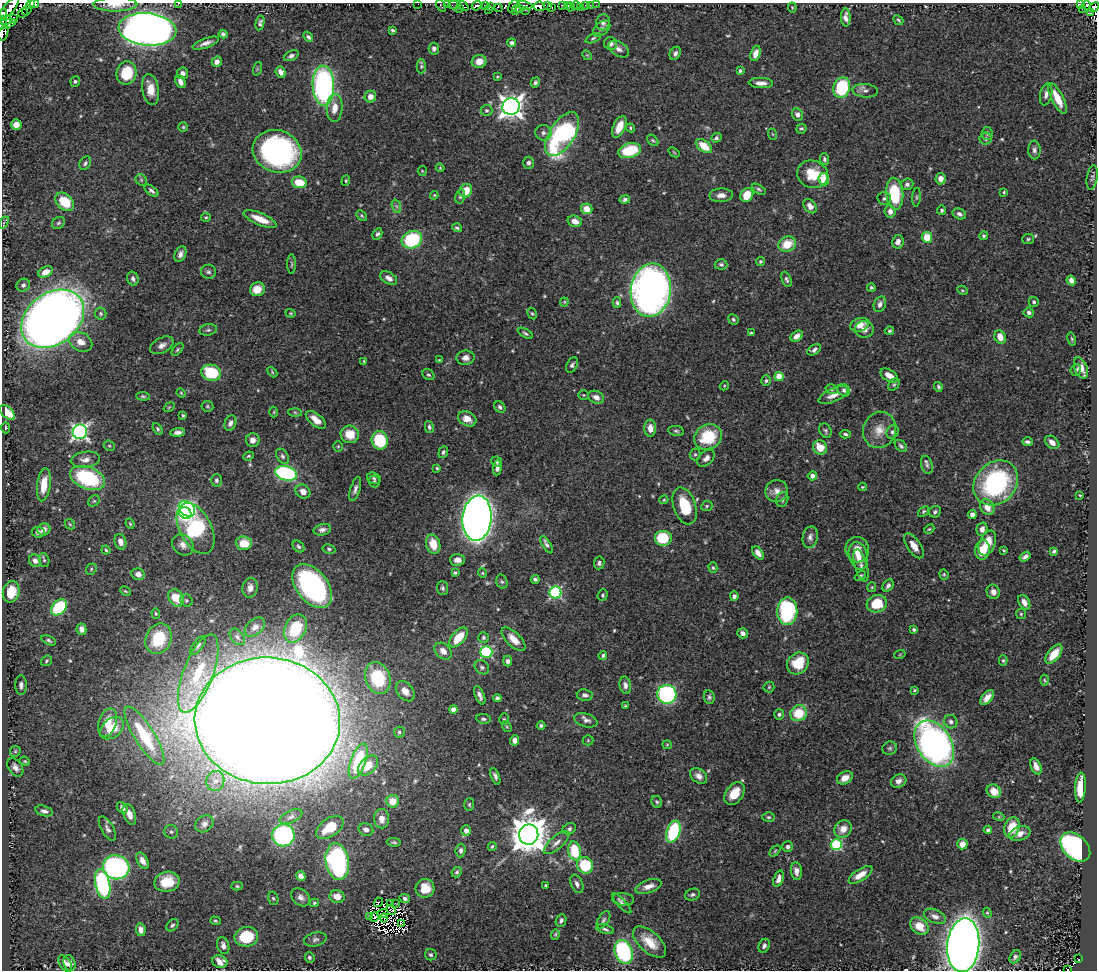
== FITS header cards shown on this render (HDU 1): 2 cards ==
NAXIS1  =                 1095
NAXIS2  =                  968

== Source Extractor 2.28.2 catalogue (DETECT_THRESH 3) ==
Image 1095 x 968 px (HDU 1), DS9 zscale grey, 1 PNG px = 1 image px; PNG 1099 x 972 px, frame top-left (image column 1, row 968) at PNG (2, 3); each listed source drawn as its Kron ellipse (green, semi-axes under 4 px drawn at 4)
Background 0.389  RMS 0.014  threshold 0.0408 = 3 sigma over >= 5 px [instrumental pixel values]
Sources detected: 559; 17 with non-positive FLUX_AUTO (blend fragments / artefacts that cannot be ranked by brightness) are neither listed nor drawn; of the other 542, the 500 brightest by FLUX_AUTO listed and drawn (42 fainter detections omitted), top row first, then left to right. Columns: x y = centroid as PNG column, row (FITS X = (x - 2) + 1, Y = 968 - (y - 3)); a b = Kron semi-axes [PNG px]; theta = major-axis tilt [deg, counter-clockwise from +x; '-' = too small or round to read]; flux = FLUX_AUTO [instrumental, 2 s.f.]
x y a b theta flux
179 3 3 2 - 1.2
31 4 5 2 - 6.4
34 4 4 4 - 18
115 4 22 7 1 11
418 4 2 2 - 2.9
1081 4 4 3 - 33
447 5 2 2 - 1.3
455 5 6 2 0 7.5
525 5 8 3 -12 8.6
548 5 4 2 - 34
562 5 3 2 - 9.7
567 5 4 3 - 13
586 5 4 3 - 12
590 5 3 2 - 1.9
596 5 3 2 - 2.4
1087 5 5 4 - 42
441 6 6 3 -54 6.7
463 6 6 3 -37 19
476 6 5 3 - 46
486 6 4 2 - 17
490 6 3 3 - 2
513 6 7 3 61 55
539 6 5 4 - 110
576 6 4 3 - 27
498 7 4 2 - 18
570 7 4 2 - 9.8
581 7 2 2 - 1.2
792 7 5 4 - 0.94
1094 7 6 3 40 58
9 8 12 5 48 180
520 8 3 2 - 6.7
552 8 3 2 - 8.4
459 9 3 2 - 26
1082 9 2 2 - 6.9
27 10 5 2 - 33
488 10 3 2 - 14
516 10 6 4 66 42
525 10 3 2 - 11
23 13 5 2 - 32
1091 13 4 2 - 16
3 14 5 4 - 140
846 17 9 4 -88 4.9
13 19 3 3 - 38
3 20 5 3 - 76
898 20 5 3 - 1.3
7 21 5 3 - 120
603 22 8 6 78 4.2
260 23 7 4 78 2.4
5 24 12 4 15 140
602 28 10 6 39 2.9
147 29 29 16 -5 830
393 30 3 3 - 1.6
3 33 8 5 74 190
223 34 4 4 - 2.1
308 37 6 4 -53 2.4
593 38 8 4 25 1.7
206 43 14 5 19 5.1
512 43 4 4 - 2.8
610 43 7 6 - 4.1
434 49 6 5 - 2.8
619 49 11 7 -32 4.5
675 53 7 5 61 3.1
755 53 8 5 72 7.7
587 55 5 4 - 1
291 56 8 5 25 2.9
479 61 7 6 - 9.9
217 62 5 4 - 5.8
421 66 7 4 -89 1.4
257 69 7 4 72 1.4
740 71 4 4 - 2.1
281 72 6 5 - 5.3
126 73 12 10 75 36
182 73 6 5 - 3.9
497 77 4 3 - 1.1
75 81 5 4 - 1.8
180 82 6 4 -67 5
535 82 5 4 - 2.1
761 83 12 5 -2 6.4
323 86 20 11 -88 220
842 87 10 8 73 63
150 89 15 8 -81 13
865 91 13 6 -6 4
1046 94 11 6 78 4.1
370 97 6 5 - 8.4
1057 98 17 6 -63 18
511 107 8 8 - 710
335 108 14 8 86 12
487 110 6 5 - 1.8
797 115 6 5 - 3.6
16 124 5 5 - 8.2
183 127 4 4 - 1.2
619 127 11 6 65 14
630 128 4 4 - 1.2
801 129 5 4 - 1.6
543 133 8 7 - 3.7
562 134 25 12 57 160
772 134 6 3 -70 1.1
987 134 6 5 - 1.7
716 138 5 4 - 2
986 139 6 6 - 2.3
653 140 6 4 -47 1.5
704 146 9 5 -37 20
1034 150 9 6 -88 3.1
277 151 25 21 -19 230
630 151 11 7 16 43
674 152 6 3 -37 0.92
824 159 6 4 -88 2
85 163 7 5 61 2.1
529 163 6 5 - 3
440 168 4 3 - 0.91
422 171 5 4 - 0.96
812 174 16 13 -23 24
1092 177 12 5 81 2.1
824 179 6 5 - 31
941 179 5 5 - 5.7
141 180 6 5 - 1.5
346 181 5 4 - 1.3
299 182 7 5 -9 23
907 184 6 5 - 2.5
759 189 7 4 -32 1.7
151 191 8 4 -37 2.2
466 191 7 6 - 16
1004 192 3 3 - 0.98
895 194 16 8 -85 50
434 195 4 3 - 0.91
721 195 12 7 2 5.4
747 195 7 6 - 17
460 196 7 4 74 1.6
917 197 9 4 85 1.5
884 198 7 6 - 2.4
625 200 5 4 - 2.1
65 202 10 7 -43 30
396 206 7 4 -70 2
810 206 8 5 -49 5.7
587 209 6 5 - 12
942 210 5 4 - 1.8
890 211 6 5 - 5.1
959 214 7 5 -27 3.3
362 216 6 3 -46 1.2
206 217 5 4 - 1.2
260 219 17 6 -23 16
575 221 7 5 -18 6.6
4 223 7 2 59 0.91
58 223 7 5 33 1.7
457 228 5 3 - 1.7
377 234 6 4 61 2.2
984 236 4 4 - 1.6
927 237 5 5 - 19
1028 239 6 5 - 1.5
412 240 10 8 26 71
898 242 7 5 81 5.4
787 244 9 7 24 19
180 254 8 5 64 4
761 261 4 4 - 1.5
292 264 10 3 -90 1.5
721 264 6 5 - 2.5
46 272 7 5 26 8.7
208 272 7 7 - 2.5
389 278 9 5 -31 5
133 279 7 5 -69 2.7
786 279 8 4 -66 2
1071 280 5 4 - 5.5
23 285 7 6 - 2.8
871 287 4 4 - 1.6
257 289 7 6 - 12
651 290 27 20 82 650
962 290 5 3 - 0.92
564 302 4 4 - 0.91
1034 302 5 5 - 1.7
617 303 5 4 - 1.8
880 304 8 6 68 4.2
1029 312 5 5 - 2.9
101 313 6 6 - 1.8
291 313 5 4 - 1
532 314 6 4 -62 1.4
53 319 34 25 37 1500
733 319 5 4 - 1.7
860 325 10 6 20 12
864 329 9 8 - 5.4
208 330 9 5 9 2.3
889 331 5 4 - 1.6
525 333 8 3 -30 1.8
751 333 4 3 - 1.6
797 336 7 4 34 5.2
1000 337 7 5 -66 10
1072 339 7 4 -76 1.3
81 342 12 9 -25 9.7
162 345 13 7 28 5.2
177 349 7 4 49 1.6
814 350 7 4 32 2.7
465 358 9 7 7 5.3
439 360 4 3 - 1
364 361 4 3 - 0.99
572 365 8 5 60 2.4
1081 368 11 6 -68 10
1076 370 6 5 - 2.1
272 372 6 3 -47 1
211 373 10 8 -18 43
428 375 6 5 - 1.8
889 375 9 5 -32 8.2
779 376 4 4 - 21
766 381 5 4 - 1.8
894 385 7 4 52 1.5
724 386 5 3 - 0.93
938 387 5 4 - 1.9
831 389 6 5 - 1.9
844 390 7 5 -41 2.9
181 393 5 4 - 0.93
584 395 5 5 - 1.1
833 395 16 6 24 7.8
143 396 7 4 -6 1.5
596 397 8 6 -24 6.1
207 406 6 5 - 1.3
169 407 6 3 36 0.97
500 407 6 5 - 2.4
7 412 9 5 -43 20
274 412 5 3 - 0.95
295 412 6 4 -2 1.3
183 415 3 3 - 1.4
467 419 10 7 -27 9.4
316 420 12 6 -39 9.3
230 423 8 5 68 3.7
429 427 6 4 -77 2.3
6 428 6 4 -88 1.4
650 428 8 6 -88 6.8
158 429 6 4 -60 1.4
879 430 18 16 69 14
676 431 8 5 -8 1.9
825 431 8 6 -66 2
80 432 7 7 - 290
178 432 7 4 4 3.5
892 432 7 5 65 2.4
350 434 9 8 - 17
845 434 6 4 -6 1.8
708 437 14 12 27 40
253 440 7 7 - 5.5
380 440 9 8 - 51
1027 442 5 4 - 2.6
1052 442 8 5 -39 6.2
109 446 6 5 - 1.1
338 446 5 4 - 1.2
901 446 7 5 -44 2.2
820 447 7 6 - 16
443 452 6 4 70 2
695 454 6 5 - 1.6
248 456 5 3 - 1.3
282 456 8 5 -57 2.3
706 458 10 6 43 5
85 460 14 8 8 5.7
497 461 5 5 - 2.2
927 465 9 5 -74 2.9
437 468 4 3 - 1.2
497 468 7 4 83 4.1
286 473 11 7 -15 130
812 476 5 4 - 3.7
88 478 18 11 -21 88
374 478 7 5 -25 2.3
216 480 6 5 - 2.3
374 481 6 5 - 1.6
996 483 24 20 46 150
44 485 16 6 82 16
863 487 4 3 - 1
355 489 12 5 72 3.4
777 491 11 11 - 7.1
303 492 8 6 -37 6.7
1080 495 3 3 - 1.1
782 499 7 5 70 2.6
664 500 4 4 - 0.96
94 501 6 5 - 1.4
685 506 19 11 -71 32
707 506 6 5 - 1.6
987 507 8 6 -57 11
187 509 9 6 -41 130
923 511 6 4 40 1.6
935 512 6 5 - 2.1
185 513 6 5 - 85
972 515 4 4 - 5.4
477 518 23 14 84 1200
70 524 6 4 -44 1
130 524 5 4 - 1.3
195 528 27 16 -62 120
44 529 6 6 - 3.9
929 529 5 4 - 1.2
982 529 6 5 - 4.7
322 530 9 5 13 3.7
38 532 6 5 - 3.9
810 537 11 7 77 4
663 538 9 8 - 36
120 542 8 5 -73 6.1
244 543 8 7 - 17
987 543 13 8 67 20
433 544 10 7 -75 16
183 545 11 9 -41 6.4
547 545 10 4 -57 2.5
298 546 6 5 - 1.8
914 546 14 6 -56 8.3
329 549 6 4 -11 1.6
106 550 4 4 - 1.3
857 550 12 11 - 11
982 550 9 7 80 18
1004 550 3 3 - 0.95
1054 551 4 3 - 1.9
758 553 7 4 -52 5.3
858 556 14 9 -75 10
1025 557 6 4 36 3
44 560 7 5 -74 1.8
457 560 7 6 - 5.3
35 561 6 6 - 5.1
599 563 6 5 - 2.2
861 565 16 6 -74 4.4
713 568 5 4 - 1.4
91 569 6 5 - 1.3
455 572 4 3 - 1.5
482 573 5 4 - 1
138 574 7 5 -14 4.9
944 574 5 4 - 1.3
860 576 6 4 39 1.9
535 579 4 3 - 2.1
502 582 7 5 -72 1.7
312 586 25 15 -52 190
888 586 7 5 54 2.7
872 587 5 4 - 1
250 588 10 7 80 5.5
442 588 7 5 -86 2
125 591 6 4 -26 1.1
11 592 11 8 76 19
555 592 6 6 - 120
993 592 7 6 - 4.6
603 595 6 5 - 1.7
734 596 5 4 - 2.8
176 598 9 7 -57 26
186 600 6 6 - 1.7
1024 602 8 5 -59 5.6
877 604 10 8 19 29
59 607 9 6 47 70
787 611 14 10 89 94
156 613 5 4 - 1.1
1021 614 5 5 - 1.2
255 627 12 7 40 5
295 628 15 10 64 36
81 629 6 5 - 5.8
914 630 4 3 - 1.7
743 633 5 5 - 4.3
237 637 9 6 -51 3
459 637 12 6 48 23
483 637 5 5 - 2.1
158 639 16 12 66 47
514 639 15 7 -44 12
49 640 8 4 -25 1.8
198 645 11 5 53 2.7
443 651 9 7 -43 7
486 652 6 6 - 110
900 654 5 3 - 0.89
1054 654 11 6 51 15
603 655 4 4 - 1.8
1003 660 5 4 - 1.4
46 661 6 4 37 1.5
508 661 5 4 - 3
798 663 12 10 44 30
482 667 8 6 -41 2.4
198 674 41 15 69 50
378 678 16 12 -70 57
1044 680 5 3 - 1
21 685 10 6 -90 3.6
625 685 9 5 -77 4.2
769 687 5 5 - 1.4
914 690 3 3 - 1.1
405 691 11 8 -50 8.8
667 694 9 9 - 150
480 695 10 4 -67 3.8
585 695 8 5 -8 3
709 697 7 5 -82 2
497 698 4 4 - 2.7
987 698 9 5 50 6.9
625 706 4 4 - 1.1
453 709 4 4 - 9
799 713 8 7 - 27
779 714 5 5 - 1.9
483 719 7 4 -7 1.9
504 719 6 5 - 1.4
586 720 12 6 -16 4.3
267 721 73 63 -3 6900
951 722 7 6 - 3.1
108 723 15 8 72 15
541 725 4 4 - 2
507 727 6 3 -59 1.1
112 728 13 9 40 19
399 732 5 5 - 1.6
144 736 34 10 -58 49
515 740 5 4 - 6
588 740 5 5 - 1.2
934 744 25 17 -57 420
667 745 5 4 - 0.9
890 748 7 6 - 2.3
15 751 6 5 - 1.3
25 761 5 4 - 1.2
358 761 18 7 70 55
368 765 12 7 44 15
1036 766 9 5 -68 5.6
15 767 10 6 -54 4.5
495 776 9 4 -68 2.8
699 776 9 6 -36 5.5
845 778 8 6 28 8
215 781 10 9 - 6.8
899 781 8 6 28 4.7
1080 787 15 5 86 31
994 791 7 6 - 11
735 794 13 8 55 17
393 801 6 6 - 15
657 802 6 5 - 1.8
469 804 6 5 - 1.5
122 808 6 4 -53 3.4
44 811 9 5 -16 3.5
129 814 11 6 -69 7.8
291 817 12 6 26 3.5
769 817 6 4 0 1.7
999 817 5 3 - 0.99
382 819 9 7 -87 9.2
204 824 10 7 35 4
330 827 15 9 36 27
1012 827 10 7 70 21
107 829 13 6 -60 3.8
569 829 7 5 27 2.2
843 829 9 8 - 11
366 830 7 6 - 4.7
988 830 4 4 - 3.1
466 831 5 5 - 4.1
171 832 7 6 - 2.3
673 832 11 6 69 73
1020 833 11 7 16 6.9
283 835 11 11 - 140
529 835 10 9 - 2500
394 842 7 4 -2 1.6
556 843 16 6 41 5.7
836 844 5 5 - 100
962 844 5 5 - 8.1
492 846 5 3 - 1.2
788 847 5 5 - 2.7
1075 847 17 11 -44 200
461 850 7 5 84 2.7
574 851 9 6 -80 43
775 851 6 4 46 1.3
143 861 9 5 -59 6.4
337 861 18 11 -80 250
585 865 8 8 - 40
116 867 13 12 - 180
796 871 9 5 -83 5.1
457 872 6 4 47 1.7
860 875 13 5 32 11
301 876 5 4 - 5.1
779 879 8 5 72 5.4
167 882 13 10 11 24
103 884 15 7 -79 150
577 884 10 6 -66 3.7
237 886 5 4 - 1.3
546 886 3 3 - 1.5
649 886 14 6 17 7.4
425 888 9 9 - 17
692 895 8 5 19 2.3
301 897 10 8 -40 4.7
337 897 7 6 - 8.9
273 898 6 5 - 1.5
405 898 5 4 - 2.2
623 899 11 6 -5 3.3
378 902 5 3 - 3.2
314 903 4 3 - 1.4
391 903 4 2 - 2.9
395 903 2 2 - 0.96
622 903 13 4 -46 2.1
391 910 5 2 - 0.99
383 913 6 3 16 1.6
987 913 5 4 - 1.3
370 916 3 2 - 1.4
935 916 11 6 -23 4.7
374 917 5 2 - 1.5
384 918 4 2 - 1.2
561 920 6 5 - 2.8
603 920 9 5 58 2.3
215 921 5 4 - 1.2
401 924 4 2 - 0.98
172 925 7 5 49 1.9
919 926 10 7 -39 13
605 929 9 4 -15 2.1
141 930 6 4 -80 5.1
555 934 5 4 - 1.3
246 937 12 10 9 38
315 939 11 7 14 3.4
650 942 20 10 -42 19
963 945 27 16 84 1200
223 946 9 6 -75 4.1
764 946 7 5 66 3.2
624 952 12 8 -70 130
431 955 6 5 - 2.3
310 957 5 4 - 1.9
1015 957 7 5 59 2
1078 959 3 2 - 1.6
220 962 8 6 -20 8.7
70 963 8 6 -73 4.6
65 964 9 5 -54 4.8
1067 969 4 3 - 12
At the frame edge (FLAGS 8, measured only in part): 15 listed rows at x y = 179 3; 31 4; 34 4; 115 4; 418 4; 1081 4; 1087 5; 441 6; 1094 7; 3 14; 3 20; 5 24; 3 33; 963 945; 1067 969
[42 fainter detections neither listed nor drawn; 17 non-positive-flux detections neither listed nor drawn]